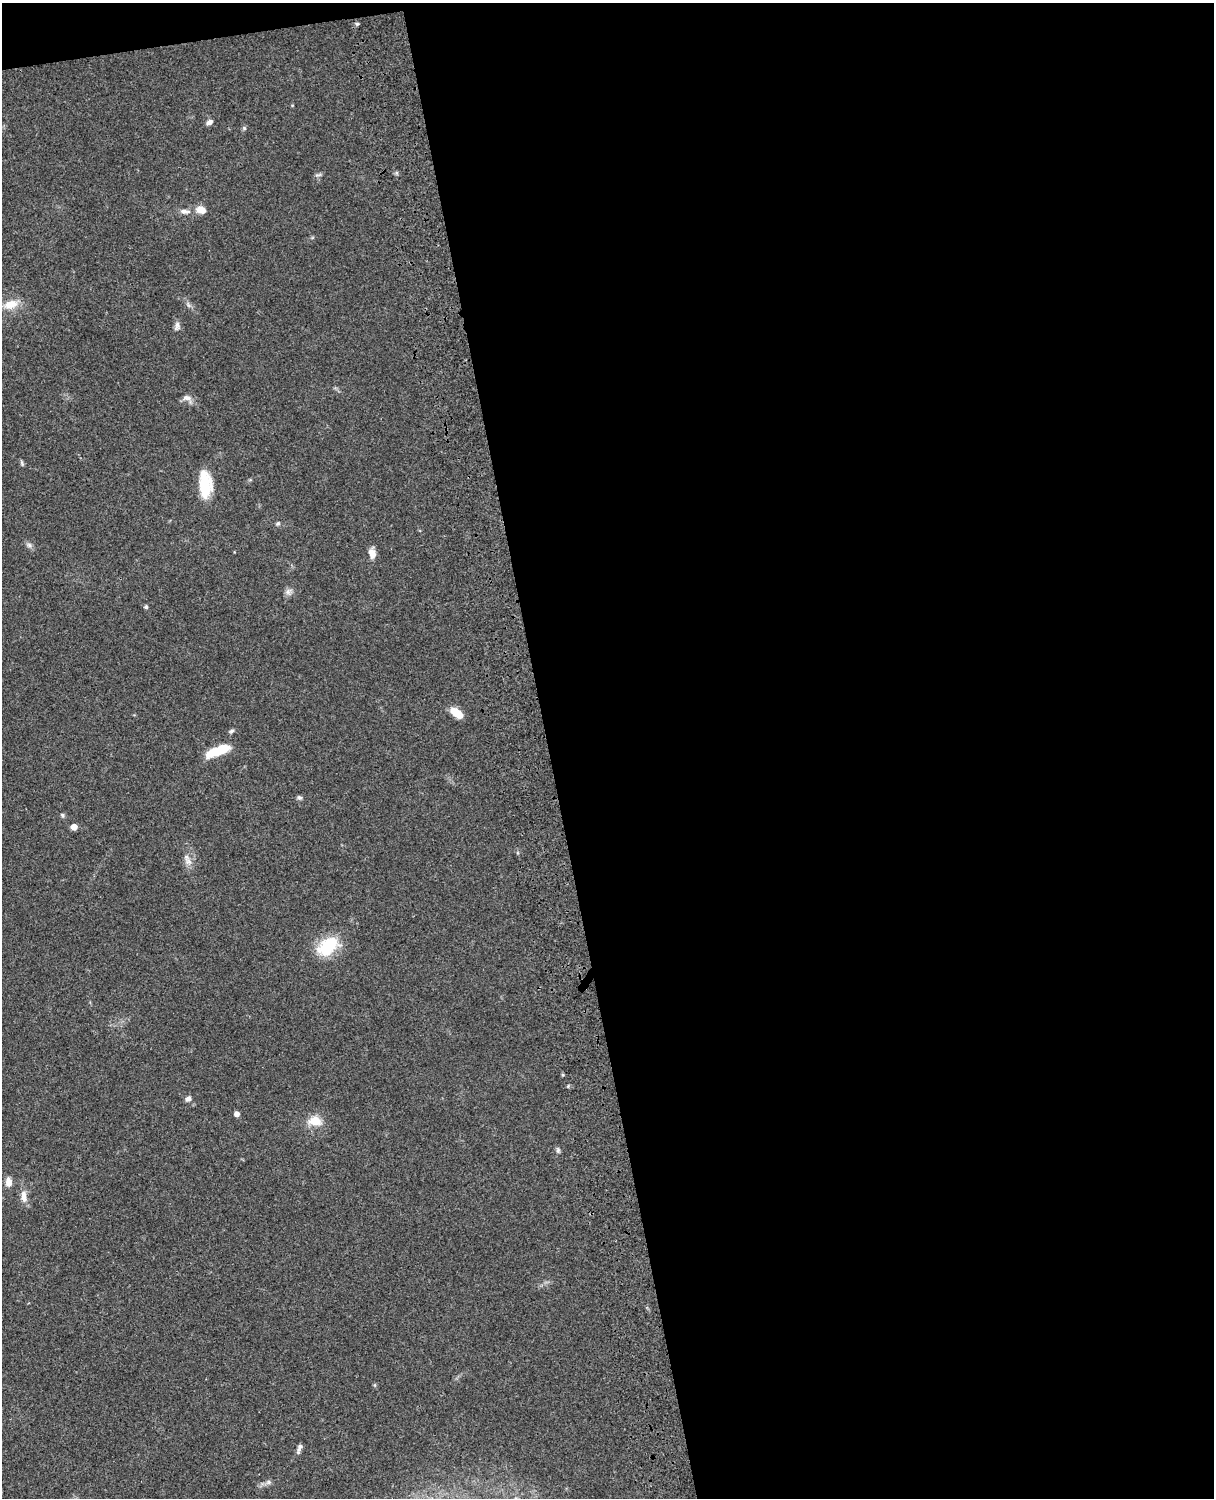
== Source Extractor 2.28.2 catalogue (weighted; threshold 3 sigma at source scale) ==
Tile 4 of 4 x 3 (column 4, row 1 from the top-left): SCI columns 3758-4969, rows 3268-4763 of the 5088 x 4927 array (HDU 1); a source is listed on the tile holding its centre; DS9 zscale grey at full resolution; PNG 1216 x 1500 px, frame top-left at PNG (2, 3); no overlay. Shown black and unused: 56% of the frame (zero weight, under 3 of 4 exposures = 6% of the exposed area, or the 3 px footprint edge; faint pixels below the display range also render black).
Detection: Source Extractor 2.28.2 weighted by HDU 2 'WHT'; one run over the whole footprint, this tile lists its part. Background 0.0788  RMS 0.0059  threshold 0.0265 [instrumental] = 3 sigma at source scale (4.5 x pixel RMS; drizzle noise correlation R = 1.50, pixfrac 1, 0.05/0.05 arcsec/px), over >= 5 px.
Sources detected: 32; all 32 listed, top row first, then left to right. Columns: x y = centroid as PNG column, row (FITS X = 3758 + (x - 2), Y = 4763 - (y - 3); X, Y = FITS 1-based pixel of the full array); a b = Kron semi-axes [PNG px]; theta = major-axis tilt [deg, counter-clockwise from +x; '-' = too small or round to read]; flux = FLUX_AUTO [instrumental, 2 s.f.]
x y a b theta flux
357 24 5 4 - 0.86
209 122 9 6 35 1.9
244 128 5 4 - 0.79
318 175 12 2 11 0.88
201 210 11 8 -14 5.2
185 211 15 7 -4 3.2
11 304 22 12 16 9.1
177 326 13 6 83 2.2
187 398 14 8 -21 3.5
22 463 7 4 -71 0.99
205 485 28 13 -87 20
278 523 6 4 18 0.94
29 545 7 6 - 1.6
372 553 13 7 -79 4.3
288 592 7 7 - 2.1
146 607 5 4 - 1.1
456 713 15 8 -38 7.7
232 731 7 5 39 1.1
218 751 25 8 21 17
299 797 8 5 -17 1.2
63 815 6 5 - 1.1
74 827 5 4 - 6.2
186 857 11 7 -74 3.1
328 946 30 19 36 23
188 1099 8 6 31 2
237 1114 4 4 - 3.1
315 1121 19 12 -5 8.7
558 1150 8 5 -81 1.2
8 1182 11 8 89 3.8
24 1197 18 8 -83 4.8
299 1448 13 5 69 2.2
268 1482 8 6 21 1.7